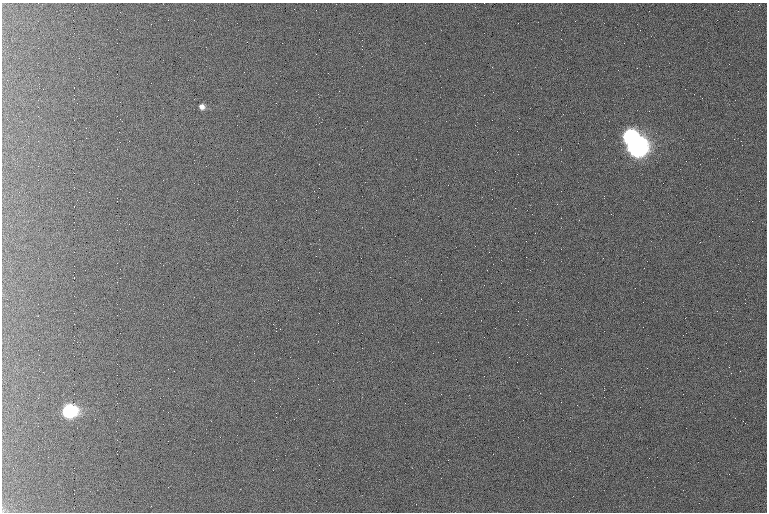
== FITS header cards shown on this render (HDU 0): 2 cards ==
NAXIS1  =                  765 /fastest changing axis
NAXIS2  =                  510 /next to fastest changing axis

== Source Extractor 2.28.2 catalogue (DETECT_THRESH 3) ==
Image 765 x 510 px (HDU 0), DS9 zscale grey, 1 PNG px = 1 image px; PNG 769 x 514 px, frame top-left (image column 1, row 510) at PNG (2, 3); no overlay
Background 923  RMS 5.6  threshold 16.8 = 3 sigma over >= 5 px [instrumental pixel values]
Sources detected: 4; all 4 listed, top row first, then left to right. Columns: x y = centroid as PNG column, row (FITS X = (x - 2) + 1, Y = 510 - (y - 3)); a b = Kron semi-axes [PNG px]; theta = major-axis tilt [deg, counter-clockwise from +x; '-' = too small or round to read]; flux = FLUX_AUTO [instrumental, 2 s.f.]
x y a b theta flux
202 107 6 6 - 1700
630 137 9 8 - 81000
637 147 9 9 - 340000
69 411 8 8 - 69000